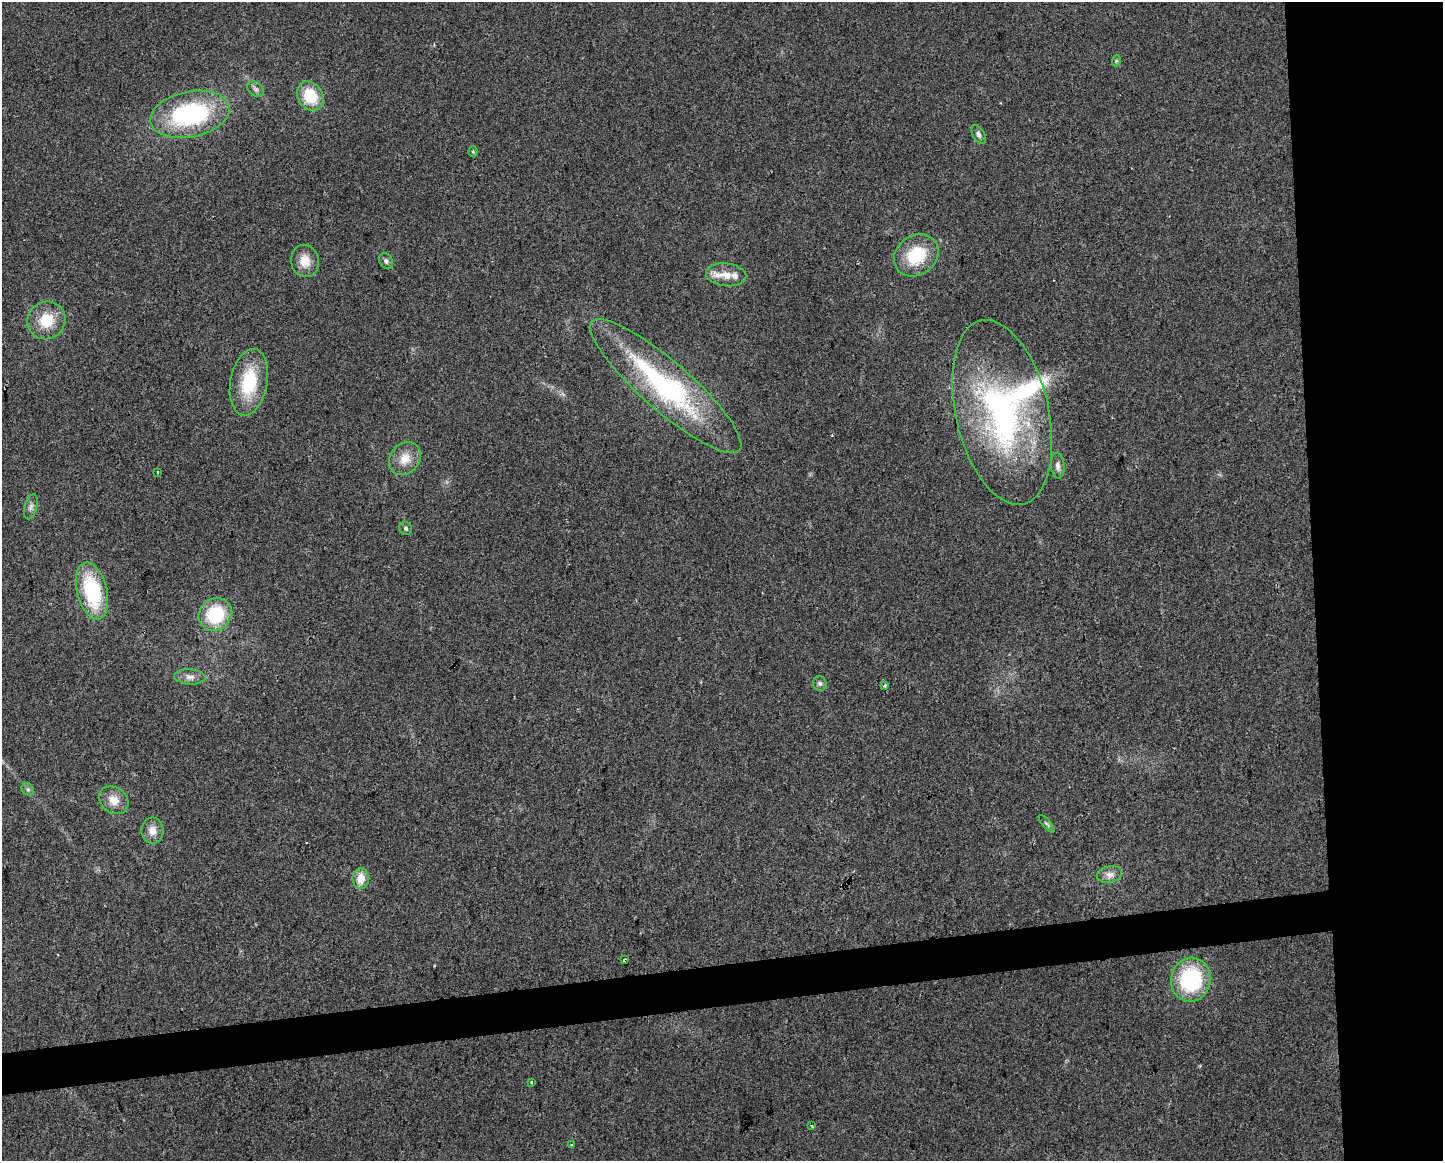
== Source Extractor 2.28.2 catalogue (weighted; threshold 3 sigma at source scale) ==
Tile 6 of 3 x 4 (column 3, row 2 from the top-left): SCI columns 2894-4334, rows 2317-3475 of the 4391 x 4633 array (HDU 1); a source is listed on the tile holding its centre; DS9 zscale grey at full resolution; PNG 1445 x 1163 px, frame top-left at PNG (2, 2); each listed source drawn as its Kron ellipse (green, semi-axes under 4 px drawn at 4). Shown black and unused: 12% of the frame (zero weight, under 2 of 3 exposures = <1% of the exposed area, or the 3 px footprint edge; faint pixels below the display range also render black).
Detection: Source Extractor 2.28.2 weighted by HDU 2 'WHT'; one run over the whole footprint, this tile lists its part. Background 0.0515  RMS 0.0069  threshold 0.0308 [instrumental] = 3 sigma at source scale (4.5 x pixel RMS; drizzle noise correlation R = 1.50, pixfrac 1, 0.0396/0.0396 arcsec/px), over >= 5 px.
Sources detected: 39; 2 cosmic-ray / hot-pixel residue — neither listed nor drawn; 2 inside a brighter listed object's ellipse — not listed separately; the other 35 listed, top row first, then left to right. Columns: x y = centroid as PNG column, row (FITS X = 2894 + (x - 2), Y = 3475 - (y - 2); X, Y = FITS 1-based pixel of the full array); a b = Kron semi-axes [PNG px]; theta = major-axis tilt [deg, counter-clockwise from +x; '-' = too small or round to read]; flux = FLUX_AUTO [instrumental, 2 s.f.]
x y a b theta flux
1116 61 5 3 - 0.74
256 89 9 6 -40 2.4
310 96 15 12 -58 24
190 114 40 23 11 90
979 135 10 5 -62 2.4
473 151 5 4 - 0.78
916 255 23 19 37 32
305 261 16 14 -79 10
386 261 8 6 -56 2
726 275 20 11 -6 11
46 320 19 18 - 19
249 382 34 18 79 37
666 386 98 24 -41 130
1002 412 94 46 -77 190
405 459 18 14 49 11
1058 466 13 6 -83 3.3
158 472 3 2 - 0.66
31 507 13 6 75 2.7
406 528 7 6 - 1.5
92 591 29 15 -76 53
215 615 17 15 39 38
190 677 15 7 -4 4.3
820 683 7 6 - 1.9
885 685 4 3 - 1.3
28 789 7 5 -44 1.5
114 800 16 12 -38 8.7
1047 824 11 4 -49 1.3
152 831 13 11 -87 6.5
1110 874 13 8 11 4.2
361 879 10 8 89 8.5
624 959 4 3 - 2.1
1191 980 22 19 79 60
531 1082 3 3 - 2.7
812 1126 3 2 - 1.3
572 1145 3 3 - 1.6